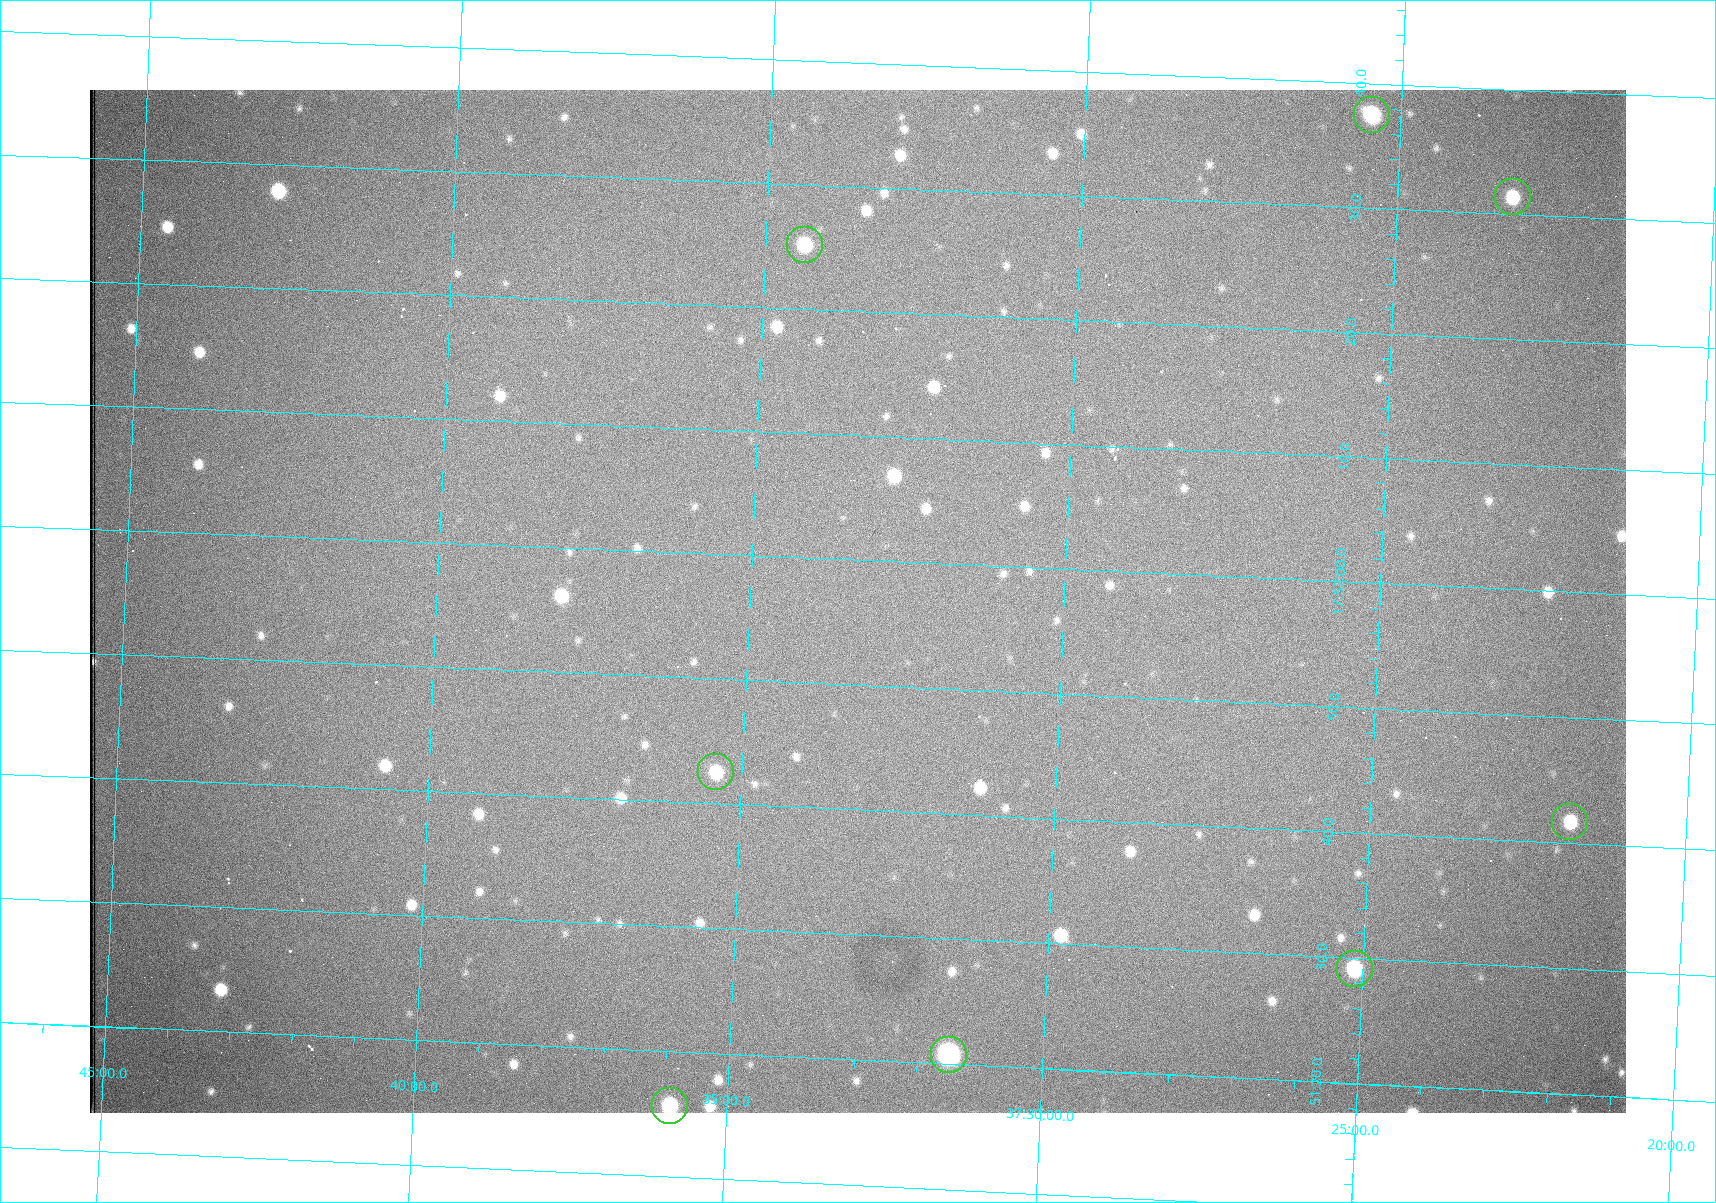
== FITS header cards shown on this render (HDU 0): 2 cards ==
NAXIS1  =                 1536 /fastest changing axis
NAXIS2  =                 1023 /next to fastest changing axis

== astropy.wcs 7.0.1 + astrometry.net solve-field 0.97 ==
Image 1536 x 1023 px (HDU 0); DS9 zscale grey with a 90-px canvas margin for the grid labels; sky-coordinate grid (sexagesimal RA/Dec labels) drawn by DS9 from the SOLVED WCS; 8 Tycho-2 reference stars matched to detected sources circled (green)
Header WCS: RA---TAN/DEC--TAN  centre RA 17:51:57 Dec +37:33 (267.99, +37.55 deg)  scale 0.958 arcsec/px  FOV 24.5' x 16.3'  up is +87 deg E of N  parity flipped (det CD > 0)
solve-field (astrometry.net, Tycho-2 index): VERIFIED the header's WCS against the Tycho-2 star catalogue (8 matches, 0 conflicts) and refined it, rather than solving blind
Solved WCS: RA---TAN-SIP/DEC--TAN-SIP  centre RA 17:51:57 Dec +37:33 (267.99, +37.55 deg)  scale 0.956 arcsec/px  FOV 24.5' x 16.3'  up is +87 deg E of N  parity flipped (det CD > 0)
The solver's refit moves the header's centre by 0.77 arcsec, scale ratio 0.9978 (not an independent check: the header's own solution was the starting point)
Tycho-2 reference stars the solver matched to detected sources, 8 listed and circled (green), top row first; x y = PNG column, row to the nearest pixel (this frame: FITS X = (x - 90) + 1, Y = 1023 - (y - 90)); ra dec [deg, ICRS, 3 dp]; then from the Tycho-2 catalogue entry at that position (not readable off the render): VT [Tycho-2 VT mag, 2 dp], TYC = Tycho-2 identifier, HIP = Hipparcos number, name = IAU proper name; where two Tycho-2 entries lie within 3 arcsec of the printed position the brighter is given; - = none
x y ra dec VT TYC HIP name
1372 115 268.156 +37.424 11.25 2620-712-1 - -
1513 197 268.131 +37.386 12.62 2620-526-1 - -
805 245 268.105 +37.573 11.82 3089-995-1 - -
716 772 267.927 +37.590 11.84 3089-1137-1 - -
1570 822 267.924 +37.364 11.94 2620-391-1 - -
1355 969 267.871 +37.419 11.35 2620-812-1 - -
949 1055 267.836 +37.525 9.96 3089-889-1 - -
670 1106 267.815 +37.598 11.54 3089-1081-1 - -